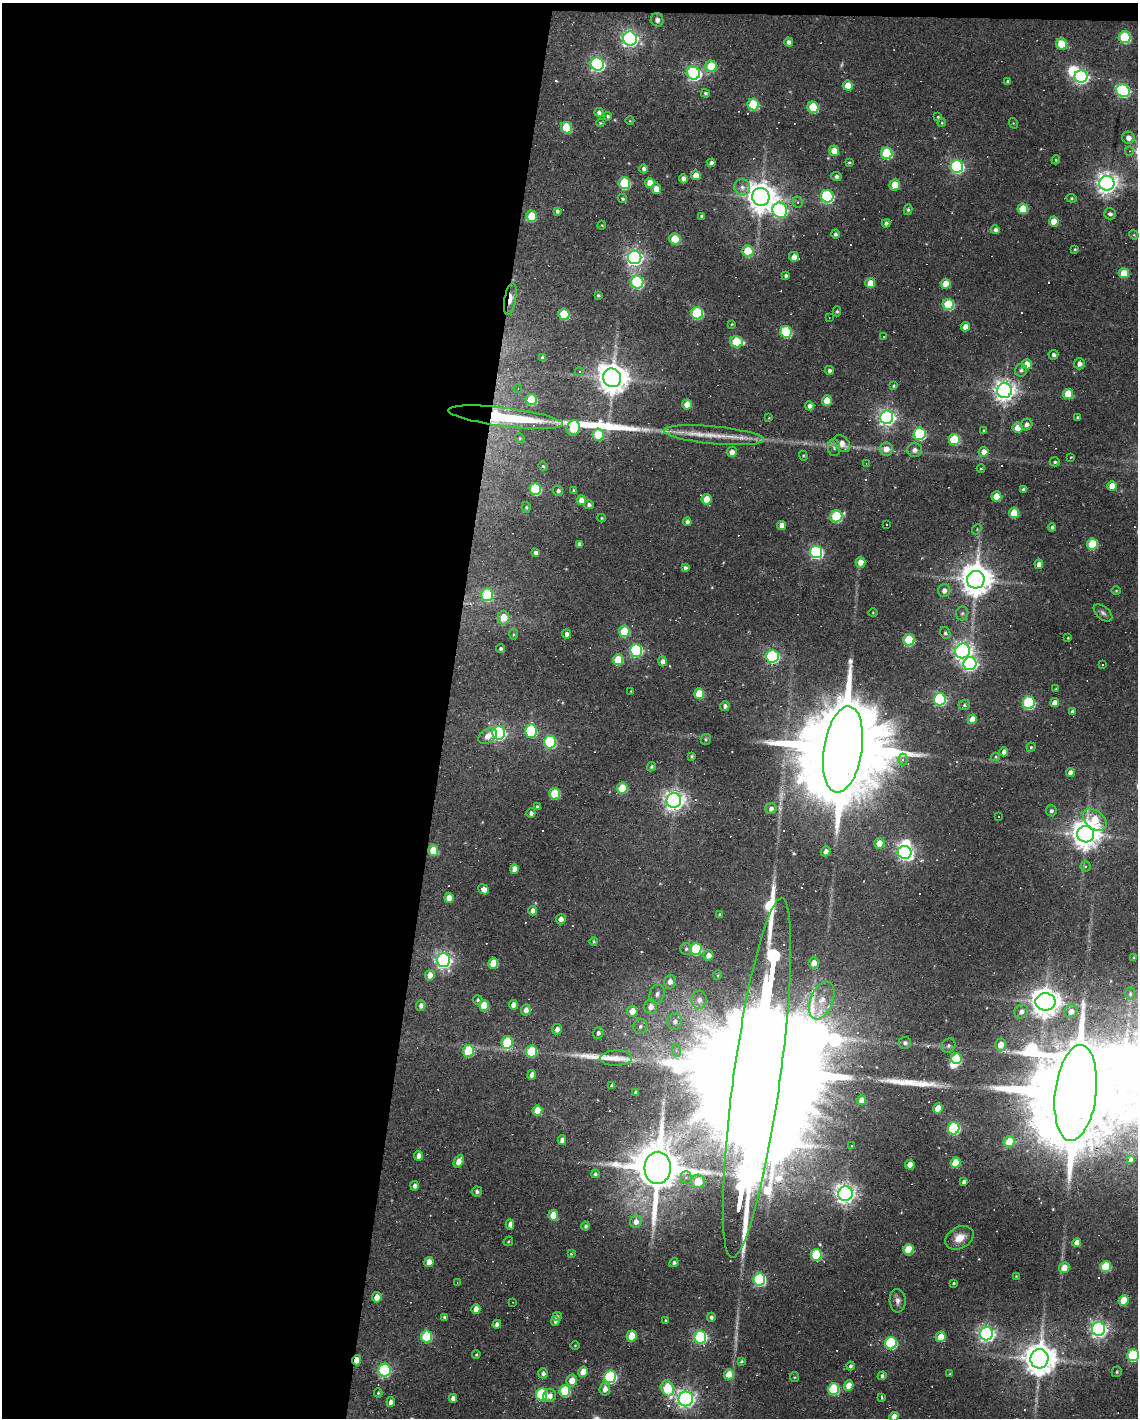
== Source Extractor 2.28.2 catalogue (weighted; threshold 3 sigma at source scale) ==
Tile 1 of 4 x 3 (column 1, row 1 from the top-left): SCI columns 1-1136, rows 2937-4352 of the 4543 x 4566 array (HDU 1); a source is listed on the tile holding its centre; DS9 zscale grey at full resolution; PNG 1140 x 1420 px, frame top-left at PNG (2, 3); each listed source drawn as its Kron ellipse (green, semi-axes under 4 px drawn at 4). Shown black and unused: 40% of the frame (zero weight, under 2 of 3 exposures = <1% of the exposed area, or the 3 px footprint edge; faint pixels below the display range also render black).
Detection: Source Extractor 2.28.2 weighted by HDU 2 'WHT'; one run over the whole footprint, this tile lists its part. Background 0.08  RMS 0.0068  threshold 0.0304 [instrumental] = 3 sigma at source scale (4.5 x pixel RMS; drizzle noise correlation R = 1.50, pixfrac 1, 0.05/0.05 arcsec/px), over >= 5 px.
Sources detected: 389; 2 too faint to see at this stretch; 7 inside a brighter object's white glare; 33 cosmic-ray / hot-pixel residue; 3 long thin detections or spike segments (spike, bleed or trail) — neither listed nor drawn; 2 inside a brighter listed object's ellipse — not listed separately; the other 342 listed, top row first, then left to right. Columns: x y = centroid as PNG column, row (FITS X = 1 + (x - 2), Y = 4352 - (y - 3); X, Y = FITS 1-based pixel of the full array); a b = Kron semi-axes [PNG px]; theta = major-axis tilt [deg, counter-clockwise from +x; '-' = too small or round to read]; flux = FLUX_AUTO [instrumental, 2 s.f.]
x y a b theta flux
657 20 7 6 - 2.9
1125 37 6 6 - 59
630 39 7 7 - 220
789 42 4 4 - 3.1
1061 44 6 5 - 18
597 64 7 6 - 170
711 66 5 5 - 27
694 73 6 6 - 170
1081 77 6 6 - 170
1008 81 4 3 - 1.2
848 86 5 5 - 11
1123 91 7 6 - 110
705 93 4 4 - 1.2
753 104 6 5 - 44
813 107 6 5 - 37
599 112 5 4 - 1.6
608 116 4 4 - 1.1
938 117 4 3 - 0.74
630 121 4 3 - 0.47
600 123 4 3 - 0.65
942 123 4 4 - 0.65
1013 123 5 3 - 0.61
566 128 6 5 - 33
1128 138 6 6 - 4.6
834 151 5 5 - 7.6
1129 151 5 4 - 1.1
887 153 6 5 - 52
1056 160 4 4 - 0.7
849 162 4 4 - 0.88
711 163 4 4 - 2.2
957 166 6 6 - 130
644 169 4 4 - 1.9
696 175 5 5 - 7.8
836 176 5 4 - 2
683 179 4 4 - 4
624 183 6 6 - 47
650 183 5 5 - 8.2
1107 183 7 7 - 500
895 185 6 5 - 14
742 187 8 8 - 3.2
656 189 5 5 - 6.2
827 196 6 6 - 95
761 197 9 8 - 1100
622 198 5 4 - 1.1
1072 198 5 4 - 0.87
798 202 5 5 - 1.2
1023 209 5 5 - 21
780 210 8 7 - 150
908 210 5 4 - 1.1
557 211 4 3 - 1.5
1110 214 6 5 - 2.1
531 216 6 5 - 23
702 216 4 3 - 1.5
1054 221 5 5 - 11
886 223 4 4 - 1.9
602 225 4 3 - 0.47
995 230 4 4 - 2.4
835 234 4 4 - 1.6
1134 235 5 4 - 0.68
675 239 5 5 - 26
1075 249 3 3 - 0.76
748 251 5 5 - 33
635 257 7 6 - 270
794 257 5 5 - 5.9
1124 273 5 5 - 18
786 276 4 3 - 1.4
637 282 6 6 - 97
870 283 5 5 - 11
945 284 5 5 - 9
598 295 4 3 - 0.93
510 299 16 5 80 6.6
948 304 6 5 - 40
837 311 5 4 - 0.94
697 313 6 6 - 59
564 314 6 5 - 37
829 317 2 2 - 0.38
732 324 4 3 - 0.63
965 327 4 4 - 6.8
786 332 6 5 - 58
883 337 3 2 - 0.65
736 342 7 5 -12 35
1053 355 5 5 - 2.2
543 358 4 4 - 2
1027 364 5 5 - 12
1079 364 5 5 - 3.5
829 370 5 4 - 1.9
1021 370 6 6 - 1.9
579 372 4 4 - 1.1
612 378 9 8 - 1200
893 386 4 4 - 0.79
518 388 4 3 - 0.48
1004 391 7 7 - 490
1068 394 5 5 - 21
531 400 6 5 - 29
827 400 5 5 - 14
687 404 5 5 - 9.6
810 406 5 4 - 2.9
506 417 58 9 -7 89
887 417 6 6 - 280
1078 417 4 3 - 0.8
769 418 3 3 - 0.54
1026 424 6 5 - 3.2
573 428 8 6 67 26
1018 428 5 5 - 7.9
984 431 4 3 - 1.2
598 434 6 5 - 28
919 434 6 6 - 87
714 435 50 9 -5 18
520 438 5 4 - 0.82
954 439 5 5 - 41
842 444 10 7 -46 6
834 448 8 6 -87 1.9
886 449 7 6 - 6.2
914 450 7 7 - 3.5
732 452 5 5 - 4.6
984 452 5 5 - 5.3
803 456 5 4 - 0.77
1071 457 3 3 - 0.5
1055 462 5 4 - 1.1
866 464 3 3 - 0.55
543 466 5 4 - 0.71
981 468 4 3 - 0.62
1112 486 5 5 - 8.7
535 489 6 5 - 53
1023 489 4 3 - 1.7
574 490 3 3 - 0.94
558 491 5 5 - 1.9
996 496 5 5 - 15
707 499 5 5 - 13
581 500 5 4 - 5.6
589 505 5 4 - 1.8
526 507 5 4 - 1.1
1014 513 5 5 - 16
836 516 6 6 - 50
601 518 4 4 - 0.71
687 522 4 4 - 2.5
887 524 2 2 - 0.57
782 525 4 4 - 5.3
1052 527 4 4 - 1.6
977 529 6 4 48 0.85
579 544 4 4 - 2.3
1092 544 5 5 - 39
816 552 6 6 - 120
536 553 4 4 - 2.1
860 562 5 5 - 6.4
1039 564 4 4 - 4.3
685 568 4 4 - 1.8
976 580 9 8 - 1300
1116 590 5 3 - 0.65
944 591 6 6 - 3.7
487 595 6 6 - 43
873 612 5 3 - 0.56
962 613 7 6 - 1.7
1103 613 11 6 -41 2.4
503 618 7 6 - 14
624 631 6 5 - 25
945 633 6 5 - 1.5
513 634 6 4 89 0.82
567 634 4 4 - 3
1068 638 3 3 - 0.64
909 640 6 5 - 46
501 649 4 4 - 1.3
636 650 6 6 - 110
963 651 7 7 - 270
772 656 6 6 - 120
618 660 5 5 - 22
663 661 5 4 - 3.3
970 664 6 6 - 170
1102 665 3 2 - 0.71
1056 689 4 3 - 0.82
631 691 3 3 - 0.47
699 694 5 5 - 21
940 699 6 6 - 110
1029 703 6 6 - 87
1054 703 4 4 - 4.4
964 705 5 5 - 1.2
725 706 5 4 - 2.4
1072 711 4 3 - 2.1
972 719 5 4 - 10
531 731 6 6 - 63
498 733 6 6 - 180
488 736 10 7 36 5.6
706 739 5 5 - 1.1
550 742 6 6 - 88
1031 747 4 4 - 0.94
843 749 43 19 81 22000
1004 752 4 4 - 3.3
691 756 3 3 - 1.1
995 757 4 4 - 0.69
903 759 6 4 88 1.6
651 767 5 4 - 1.1
1070 773 4 4 - 5.1
622 788 5 5 - 23
555 794 5 5 - 31
674 800 7 7 - 410
537 807 4 3 - 1
771 809 5 5 - 2.7
1051 811 5 5 - 1.9
531 813 5 4 - 2.2
998 816 3 2 - 0.58
1095 820 13 9 -39 21
1086 834 8 8 - 970
879 843 5 5 - 10
433 850 5 5 - 17
826 851 5 4 - 3.3
905 852 7 6 - 220
1086 867 5 5 - 1.3
514 869 5 4 - 6.9
483 889 5 4 - 8.7
449 898 5 4 - 6
533 911 5 4 - 3.3
720 915 4 3 - 1.9
561 919 5 5 - 3.5
594 941 4 4 - 0.92
686 949 6 6 - 1.4
696 949 6 5 - 68
708 955 5 5 - 4.9
1134 957 3 3 - 0.83
443 960 7 6 - 240
493 963 5 5 - 19
814 963 5 5 - 7.8
430 975 5 5 - 5.6
718 975 5 3 - 0.66
670 982 7 6 - 4.2
657 994 10 7 69 3
1130 994 6 5 - 1.2
478 1000 4 4 - 1
699 1000 9 7 -88 4.5
822 1001 20 11 68 12
1045 1002 10 8 1 1100
421 1005 5 4 - 2.3
484 1005 5 5 - 18
514 1005 5 4 - 5
651 1007 7 6 - 6.5
526 1010 5 5 - 3.8
632 1011 5 5 - 10
1021 1012 7 6 - 3.7
1071 1012 7 6 - 5.7
675 1021 8 7 - 3.5
640 1026 7 7 - 2.2
557 1029 5 4 - 3.1
598 1033 6 5 - 2.2
507 1042 6 5 - 42
905 1043 6 6 - 2
1001 1045 6 5 - 8.1
948 1046 7 6 - 1.7
676 1050 6 4 -74 1.3
468 1051 6 5 - 34
532 1051 6 5 - 39
616 1058 16 7 2 5.4
956 1058 5 5 - 36
532 1075 5 4 - 5.2
757 1078 181 23 82 110000
611 1086 4 3 - 1.3
636 1092 4 3 - 1.3
1076 1093 48 20 83 23000
862 1100 5 4 - 8.6
938 1108 5 4 - 11
537 1111 5 5 - 14
954 1128 6 5 - 79
562 1140 4 4 - 3.3
1009 1142 6 5 - 18
851 1146 3 3 - 0.83
419 1156 5 4 - 5.5
1130 1159 4 3 - 1.6
459 1161 7 4 64 6.7
956 1163 5 5 - 22
910 1165 5 4 - 8.6
658 1168 16 13 86 4600
595 1174 4 4 - 1.3
686 1177 6 5 - 2.1
698 1181 7 6 - 16
964 1182 4 3 - 2.3
415 1186 4 4 - 2.7
477 1191 5 5 - 1.9
845 1194 7 7 - 430
553 1215 5 5 - 16
636 1222 6 6 - 4.5
510 1224 5 4 - 3.2
585 1226 4 4 - 1.4
959 1238 15 10 29 9.7
508 1241 5 3 - 0.71
1077 1242 4 4 - 6
908 1249 5 5 - 24
571 1254 4 4 - 0.87
816 1255 6 5 - 48
429 1262 5 4 - 6.9
674 1263 4 4 - 1.7
1106 1267 5 5 - 34
1064 1268 5 5 - 7.4
1016 1276 2 2 - 0.48
759 1279 6 6 - 99
457 1283 4 3 - 0.68
953 1283 4 3 - 0.75
377 1297 5 4 - 7.8
1124 1300 5 5 - 15
898 1301 11 8 -86 3.4
513 1302 3 2 - 0.36
476 1309 4 4 - 6.1
557 1316 5 4 - 1.7
444 1317 4 4 - 1.2
711 1317 4 4 - 1.6
555 1321 4 4 - 2.1
665 1321 4 4 - 1.2
497 1324 4 4 - 2.8
1099 1329 7 6 - 280
987 1334 7 6 - 240
427 1336 6 5 - 48
632 1336 5 4 - 18
700 1337 6 6 - 130
941 1337 5 5 - 13
891 1343 6 6 - 82
575 1345 5 3 - 0.55
476 1354 4 3 - 0.71
1133 1355 6 5 - 69
1039 1359 9 9 - 1400
357 1360 5 4 - 7.4
741 1361 3 3 - 0.94
850 1366 4 4 - 1.6
385 1370 6 6 - 110
583 1372 5 4 - 9.5
1117 1372 5 5 - 1.1
543 1373 5 5 - 2
729 1374 5 5 - 13
950 1374 4 3 - 0.62
882 1376 4 4 - 2
610 1377 6 6 - 100
794 1377 5 4 - 0.76
572 1380 6 5 - 8.8
849 1386 5 4 - 7.8
668 1388 8 6 -68 42
605 1389 7 5 83 4
834 1389 6 5 - 56
565 1391 6 5 - 41
378 1393 4 4 - 0.77
542 1394 6 5 - 68
550 1396 6 6 - 4.1
882 1397 4 3 - 1.1
453 1398 4 4 - 3.7
686 1399 7 7 - 290
391 1402 5 4 - 2.9
894 1417 5 4 - 7.2
Overlapping masked pixels (flux is a lower limit): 4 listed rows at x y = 510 299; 506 417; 757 1078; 357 1360
Isophote crosses this tile's border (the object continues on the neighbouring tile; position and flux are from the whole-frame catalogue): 3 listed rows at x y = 757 1078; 1133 1355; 894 1417